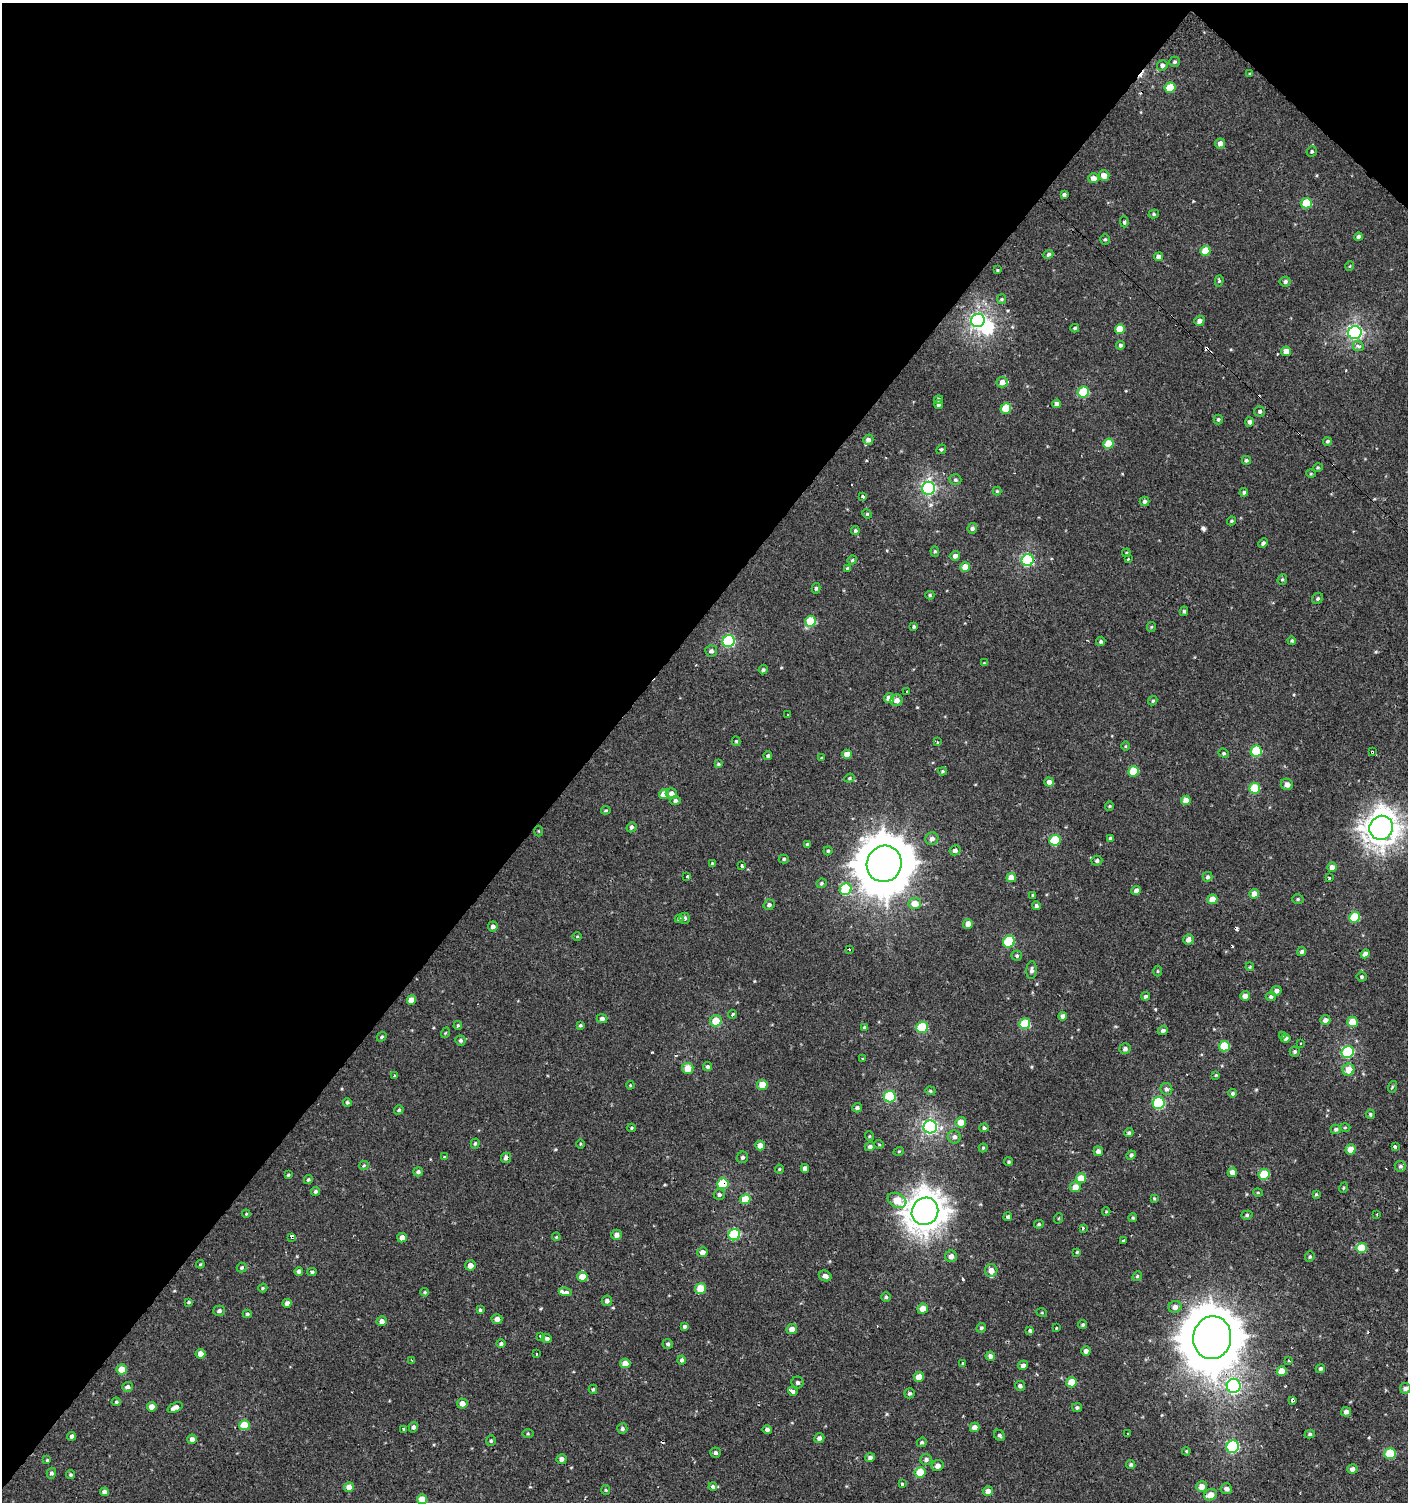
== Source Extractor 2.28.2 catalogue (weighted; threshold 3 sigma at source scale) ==
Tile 2 of 4 x 4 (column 2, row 1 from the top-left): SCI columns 1612-3017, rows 4509-6008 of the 6059 x 6037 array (HDU 1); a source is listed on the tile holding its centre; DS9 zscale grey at full resolution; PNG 1410 x 1504 px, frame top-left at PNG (2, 3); each listed source drawn as its Kron ellipse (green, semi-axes under 4 px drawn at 4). Shown black and unused: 43% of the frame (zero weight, under 2 of 3 exposures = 2% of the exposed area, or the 3 px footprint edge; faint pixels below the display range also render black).
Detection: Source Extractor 2.28.2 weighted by HDU 2 'WHT'; one run over the whole footprint, this tile lists its part. Background 7.31e-04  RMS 0.0038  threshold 0.0169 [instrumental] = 3 sigma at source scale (4.5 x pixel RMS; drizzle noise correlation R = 1.50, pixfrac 1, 0.0396/0.0396 arcsec/px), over >= 5 px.
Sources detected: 381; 2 inside a brighter object's white glare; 13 cosmic-ray / hot-pixel residue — neither listed nor drawn; the other 366 listed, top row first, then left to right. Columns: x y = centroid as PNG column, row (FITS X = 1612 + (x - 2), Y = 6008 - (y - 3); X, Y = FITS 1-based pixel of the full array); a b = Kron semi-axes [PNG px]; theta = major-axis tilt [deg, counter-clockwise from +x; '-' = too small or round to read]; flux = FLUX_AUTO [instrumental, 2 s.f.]
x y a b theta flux
1175 62 5 5 - 0.65
1162 65 5 5 - 1.2
1250 74 4 3 - 0.43
1170 88 5 5 - 9.5
1220 143 5 4 - 2
1312 151 5 5 - 0.62
1104 176 5 5 - 3.2
1093 178 5 5 - 2.2
1064 195 4 3 - 0.85
1306 203 5 5 - 11
1154 214 5 4 - 0.55
1124 222 5 4 - 0.71
1358 237 4 4 - 0.93
1105 239 5 5 - 0.57
1205 251 5 5 - 7.4
1048 254 5 4 - 0.96
1159 257 4 4 - 1.8
1350 266 5 3 - 0.27
997 270 3 3 - 0.35
1219 281 6 4 74 0.57
1285 282 5 5 - 0.95
1002 299 5 4 - 0.47
978 320 7 6 - 90
1199 321 5 5 - 1.6
1075 328 4 3 - 0.57
1120 329 5 5 - 6.3
1355 332 7 6 - 80
1120 345 4 4 - 0.73
1358 346 5 4 - 1.4
1286 351 5 5 - 3.1
1002 382 5 5 - 2.5
1083 392 6 5 - 18
939 400 4 4 - 0.6
939 404 4 3 - 1.7
1057 404 4 4 - 1.8
1006 408 5 5 - 9.7
1260 411 5 5 - 0.86
1218 419 5 4 - 0.61
1249 422 5 4 - 1.1
868 440 5 5 - 1.5
1327 441 4 4 - 0.55
1108 444 5 5 - 7.7
941 449 5 4 - 0.53
1246 460 4 4 - 0.72
1318 467 5 3 - 0.4
1311 474 5 3 - 0.31
955 480 6 5 - 0.69
928 488 6 6 - 73
997 491 4 4 - 0.41
1244 492 4 4 - 0.71
863 496 3 3 - 1.4
1144 501 5 4 - 0.92
867 514 5 4 - 0.44
1231 521 4 3 - 0.45
972 528 5 4 - 1.1
855 531 4 4 - 0.65
1263 543 5 4 - 0.8
935 551 5 4 - 0.58
1126 553 4 3 - 0.44
955 556 5 4 - 1.4
1128 559 3 3 - 0.36
852 560 5 4 - 0.49
1028 560 6 6 - 41
965 567 5 5 - 4.4
847 569 4 4 - 0.7
1282 579 5 4 - 0.48
816 588 5 4 - 0.65
930 595 4 4 - 0.49
1318 598 6 5 - 0.75
1184 611 4 3 - 0.6
810 621 5 5 - 13
914 627 4 3 - 0.54
1151 627 5 4 - 0.4
729 641 6 6 - 40
1101 641 5 4 - 0.69
1292 641 4 4 - 0.54
711 651 6 5 - 1
984 663 4 4 - 0.3
763 670 5 4 - 0.73
907 692 3 2 - 0.43
889 698 5 5 - 4
897 700 6 5 - 2.1
1153 701 5 4 - 0.51
788 715 3 2 - 0.26
736 741 5 4 - 0.47
937 742 3 3 - 0.39
1125 746 5 3 - 0.34
1256 751 6 5 - 17
1372 752 3 3 - 0.4
1224 753 5 4 - 0.58
847 754 5 4 - 3.1
768 756 4 4 - 0.67
821 758 4 2 - 0.29
718 764 4 3 - 0.45
943 771 4 3 - 0.5
1133 771 5 5 - 9.5
849 778 5 4 - 0.49
1049 782 5 4 - 2.2
1287 784 6 5 - 1.8
1255 788 5 5 - 12
664 794 5 5 - 4.8
671 794 6 5 - 2.1
675 800 5 4 - 0.97
1186 800 5 4 - 3.5
1109 806 4 4 - 0.36
606 810 5 3 - 0.44
631 827 5 4 - 0.78
1381 828 12 11 - 380
538 831 5 3 - 0.31
932 839 6 6 - 1.7
1110 839 4 4 - 0.87
1055 840 6 5 - 14
807 844 4 3 - 0.43
955 850 5 5 - 1.1
828 851 4 4 - 0.56
784 859 5 4 - 0.56
1097 861 5 5 - 0.8
712 864 4 3 - 0.56
884 864 18 17 - 1600
742 866 3 3 - 2.8
1332 867 5 4 - 2.3
687 877 3 3 - 1.1
1207 877 5 5 - 0.81
1011 878 5 4 - 3.9
1329 878 3 3 - 0.49
821 883 5 4 - 0.58
846 889 6 5 - 21
1136 890 5 4 - 1.5
1254 894 5 4 - 3.2
1033 895 4 4 - 0.52
1212 899 5 5 - 4.3
1298 899 6 5 - 0.55
915 904 6 5 - 4.1
769 905 5 5 - 1.1
1036 906 5 4 - 0.73
1354 917 5 5 - 16
685 918 5 5 - 0.89
679 919 4 4 - 0.52
968 924 5 4 - 2.8
493 926 5 5 - 1.3
577 936 5 3 - 0.32
1188 940 5 5 - 2.1
1009 942 6 5 - 21
849 949 3 3 - 5
1302 952 5 4 - 0.82
1365 954 4 4 - 2.1
1017 956 5 5 - 0.58
1250 967 4 3 - 0.33
1031 970 9 5 86 1.1
1157 971 5 3 - 0.42
1362 977 5 4 - 0.6
1276 991 5 5 - 1.6
1145 996 4 4 - 0.76
1245 996 5 5 - 2.2
1271 997 5 4 - 0.87
412 1000 5 4 - 3.6
733 1014 4 3 - 0.9
1063 1016 4 4 - 1.3
602 1019 5 4 - 1.2
1325 1020 5 4 - 1.7
716 1021 6 5 - 6.4
1352 1022 5 5 - 6.1
1025 1024 5 5 - 15
458 1025 4 3 - 0.41
580 1025 4 3 - 0.49
864 1027 4 3 - 0.51
922 1027 6 5 - 19
1163 1031 5 4 - 0.96
445 1033 5 3 - 0.33
1283 1035 4 3 - 1.2
382 1037 5 4 - 0.53
1286 1038 5 4 - 1.3
460 1040 5 5 - 0.72
1301 1043 3 2 - 0.46
1224 1046 5 5 - 12
1125 1049 5 5 - 1.1
1295 1051 5 5 - 0.67
1348 1052 6 6 - 29
863 1058 3 2 - 0.48
708 1067 4 4 - 0.7
688 1068 6 5 - 4.6
1348 1070 6 5 - 4.3
1216 1075 4 3 - 0.37
394 1076 4 4 - 0.34
630 1085 4 3 - 0.34
762 1085 5 5 - 5.7
1392 1087 6 3 72 0.43
1166 1089 6 6 - 0.96
930 1091 5 4 - 0.48
1233 1093 4 4 - 0.79
890 1097 6 5 - 31
347 1102 4 4 - 0.6
1159 1103 6 6 - 35
857 1108 5 4 - 0.75
399 1110 5 4 - 0.63
1370 1114 4 4 - 0.61
961 1122 5 5 - 3.7
930 1127 6 6 - 87
1345 1127 5 3 - 0.35
632 1128 4 4 - 0.4
984 1128 4 4 - 0.75
1336 1129 5 4 - 0.78
1129 1133 5 4 - 0.68
869 1136 5 3 - 0.32
954 1137 6 6 - 1.4
475 1144 5 4 - 0.57
580 1144 4 3 - 0.34
879 1144 5 3 - 0.29
760 1145 5 5 - 2.5
870 1147 5 4 - 1.1
1395 1147 3 3 - 2.4
983 1148 4 4 - 0.45
1351 1149 5 5 - 5.2
899 1151 5 3 - 0.33
1098 1151 5 4 - 1.3
1131 1155 5 4 - 0.89
445 1157 3 3 - 2.3
742 1157 6 5 - 0.85
506 1158 5 5 - 1.3
1009 1162 4 4 - 0.56
364 1165 5 4 - 0.46
1400 1166 6 5 - 0.8
805 1168 4 4 - 1.6
779 1169 4 4 - 0.35
418 1172 5 4 - 0.86
1232 1172 5 4 - 2.4
1264 1174 5 5 - 12
288 1175 3 3 - 0.48
1081 1178 5 5 - 6
308 1180 4 4 - 0.64
723 1184 5 5 - 16
1075 1187 5 5 - 3.7
1343 1188 5 3 - 0.33
316 1191 4 4 - 0.63
1258 1193 5 3 - 0.35
719 1194 5 5 - 0.92
1316 1194 4 4 - 0.4
1154 1198 3 3 - 0.34
745 1199 5 5 - 7.4
897 1200 10 6 -28 8.1
925 1211 14 13 - 530
1106 1212 4 4 - 0.35
246 1214 4 3 - 0.34
1376 1214 3 2 - 0.49
1247 1215 6 4 17 0.57
1008 1217 4 4 - 0.72
1059 1218 5 3 - 0.32
1133 1218 4 4 - 0.48
1039 1224 5 3 - 0.52
1083 1228 3 3 - 0.94
616 1235 5 5 - 1.8
734 1235 6 5 - 26
292 1237 3 3 - 4.3
556 1237 4 3 - 0.32
402 1238 5 4 - 2.5
1123 1241 3 3 - 2.2
1361 1248 5 5 - 8.8
702 1252 5 5 - 1.6
1077 1252 3 3 - 0.37
951 1256 6 5 - 2
1310 1257 5 4 - 0.58
200 1264 4 3 - 0.31
470 1265 5 5 - 2.2
242 1268 5 5 - 0.6
991 1270 6 6 - 3
299 1271 4 4 - 1
312 1272 4 3 - 0.7
825 1276 7 5 -26 1.6
1137 1276 5 4 - 0.49
582 1277 5 5 - 5.7
263 1288 5 4 - 0.47
700 1289 5 5 - 7.5
425 1292 4 3 - 0.47
565 1292 6 3 -7 4.7
886 1297 4 4 - 0.56
607 1301 5 5 - 0.99
189 1302 4 3 - 0.42
287 1303 4 4 - 1.4
1175 1307 6 6 - 2
923 1309 5 5 - 3.1
480 1310 4 4 - 0.54
219 1311 6 5 - 0.88
1042 1313 5 3 - 0.36
247 1314 4 4 - 0.52
497 1319 5 5 - 2
382 1321 5 5 - 1.7
1083 1325 4 4 - 0.57
685 1327 4 4 - 0.87
981 1328 5 4 - 0.67
1056 1328 3 2 - 0.27
792 1329 5 5 - 2.5
1030 1330 4 3 - 2.1
541 1337 3 3 - 2.3
547 1338 5 4 - 1
1212 1338 21 19 80 1700
501 1344 5 4 - 0.75
668 1344 5 5 - 0.75
1086 1351 5 4 - 1.3
200 1354 5 5 - 3
536 1354 4 2 - 0.23
990 1356 5 4 - 1.3
412 1360 3 3 - 0.4
682 1360 4 4 - 0.91
1289 1361 3 2 - 0.81
625 1363 5 4 - 4
963 1364 4 3 - 1.6
1023 1365 5 4 - 1.1
1320 1368 5 4 - 0.79
122 1369 5 5 - 4.7
1282 1371 5 5 - 4.1
919 1377 5 5 - 4.5
797 1382 6 6 - 0.92
1072 1382 5 5 - 7.2
1020 1386 5 4 - 0.89
1234 1386 7 7 - 71
127 1387 5 5 - 1.2
1405 1388 5 5 - 1.3
593 1389 5 4 - 0.58
793 1391 5 3 - 2.2
910 1393 5 5 - 0.73
1292 1400 3 3 - 2.7
116 1402 4 4 - 0.52
462 1403 5 5 - 2.6
152 1407 5 4 - 2.8
175 1408 8 4 26 2.1
1077 1408 5 4 - 0.7
1346 1412 5 4 - 1.7
244 1425 5 5 - 8
413 1427 5 4 - 0.95
975 1427 5 4 - 2.6
404 1429 4 3 - 1.7
622 1429 5 5 - 0.72
767 1429 5 4 - 0.98
528 1434 5 4 - 0.41
1128 1434 3 3 - 1.2
1310 1434 5 4 - 0.54
999 1435 6 5 - 0.73
72 1436 4 4 - 0.93
819 1438 5 5 - 1.3
192 1439 5 4 - 1.5
491 1441 5 4 - 0.55
922 1442 5 4 - 0.6
1233 1447 6 6 - 46
1186 1451 4 4 - 0.38
715 1453 5 5 - 0.89
1390 1453 6 5 - 14
870 1457 5 4 - 0.9
561 1459 5 5 - 1.6
47 1460 4 4 - 0.41
926 1460 6 5 - 0.94
1131 1465 5 4 - 0.65
938 1466 6 5 - 1.8
1352 1469 5 5 - 1.4
920 1472 5 5 - 9.7
51 1473 5 4 - 0.85
70 1475 4 4 - 0.54
902 1484 3 3 - 2
349 1487 5 5 - 3.3
713 1487 4 3 - 5.6
1202 1487 5 5 - 3.4
1226 1489 6 5 - 1.5
606 1490 5 4 - 0.39
988 1491 5 5 - 2.2
104 1492 4 4 - 1.3
1210 1495 6 5 - 3.6
422 1499 5 5 - 5.7
Overlapping masked pixels (flux is a lower limit): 9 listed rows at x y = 1028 560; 1372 752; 1381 828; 506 1158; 723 1184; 292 1237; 1212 1338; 1292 1400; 713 1487